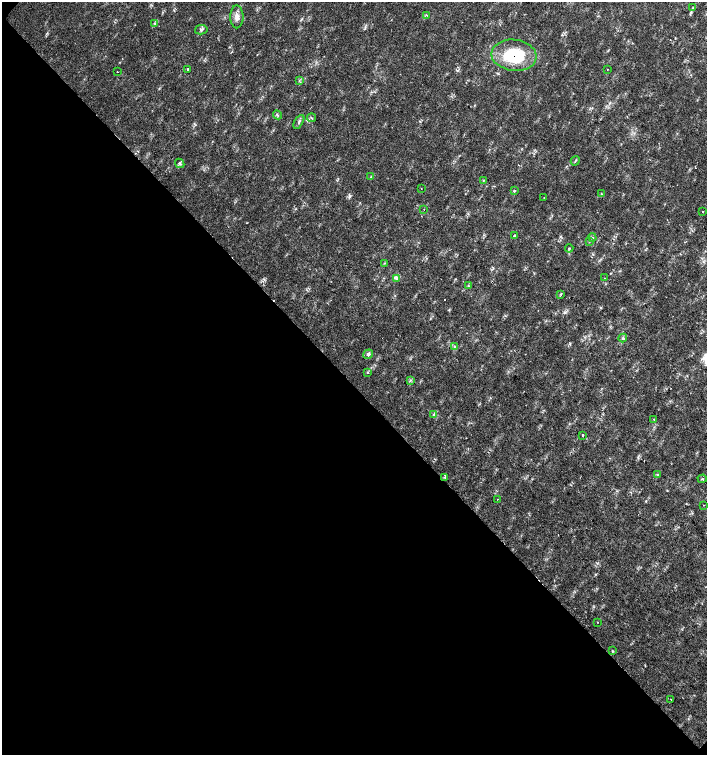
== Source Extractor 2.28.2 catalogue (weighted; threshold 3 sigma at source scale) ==
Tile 9 of 4 x 4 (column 1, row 3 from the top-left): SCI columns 226-1634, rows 1506-3010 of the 6023 x 6029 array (HDU 1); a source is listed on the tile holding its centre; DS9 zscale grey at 2 x 2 block average (1 PNG px = mean of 2 x 2 image px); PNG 709 x 757 px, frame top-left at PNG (2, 2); each listed source drawn as its Kron ellipse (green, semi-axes under 4 px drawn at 4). Shown black and unused: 49% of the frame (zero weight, under 2 of 3 exposures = <1% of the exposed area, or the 3 px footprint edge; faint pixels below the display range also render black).
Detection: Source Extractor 2.28.2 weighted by HDU 2 'WHT'; one run over the whole footprint, this tile lists its part. Background 0.0178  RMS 0.0029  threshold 0.0129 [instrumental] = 3 sigma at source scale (4.5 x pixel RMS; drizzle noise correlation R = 1.50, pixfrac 1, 0.0396/0.0396 arcsec/px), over >= 5 px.
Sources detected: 50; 1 cosmic-ray / hot-pixel residue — neither listed nor drawn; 1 inside a brighter listed object's ellipse — not listed separately; the other 48 listed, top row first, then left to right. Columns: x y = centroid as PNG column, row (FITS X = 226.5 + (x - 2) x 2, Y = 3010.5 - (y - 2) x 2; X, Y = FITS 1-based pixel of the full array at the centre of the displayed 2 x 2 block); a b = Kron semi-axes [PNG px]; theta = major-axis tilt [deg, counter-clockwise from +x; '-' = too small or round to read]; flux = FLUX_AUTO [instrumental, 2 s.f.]
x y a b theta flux
693 8 3 2 - 0.53
427 15 4 2 - 0.5
237 17 11 6 -90 3.8
155 24 4 2 - 0.5
201 30 6 4 12 1.5
514 55 22 15 -7 37
188 69 2 2 - 1
607 69 2 2 - 0.41
117 72 2 2 - 0.38
299 80 3 2 - 0.52
277 115 4 3 - 0.97
311 118 4 2 - 0.65
299 122 7 2 58 1.1
575 161 5 2 - 0.63
180 163 5 4 - 1.3
371 177 3 2 - 0.44
484 180 3 2 - 0.48
421 189 2 2 - 0.22
514 191 3 3 - 0.56
601 194 4 2 - 0.44
544 198 2 2 - 0.22
424 209 2 2 - 0.36
703 211 2 2 - 0.89
514 235 2 2 - 5.3
592 237 4 3 - 0.81
590 241 3 3 - 0.62
569 248 4 2 - 0.56
385 263 3 2 - 0.4
397 278 4 3 - 1.8
604 278 2 2 - 0.28
468 286 3 2 - 0.64
561 294 3 2 - 0.6
623 338 4 4 - 1.4
455 346 3 2 - 0.45
368 354 5 4 - 1.6
367 372 4 2 - 0.61
410 380 4 2 - 0.77
433 414 3 3 - 0.74
654 419 2 2 - 0.63
582 435 2 2 - 2.3
657 475 4 4 - 0.79
445 477 2 2 - 0.77
702 479 4 2 - 0.64
497 499 2 2 - 0.3
704 505 2 2 - 0.37
598 622 2 2 - 0.53
612 651 3 2 - 0.48
671 699 2 2 - 0.28
Overlapping masked pixels (flux is a lower limit): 1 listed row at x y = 514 55
Diffuse or blended objects may show on this block-average render without a row.